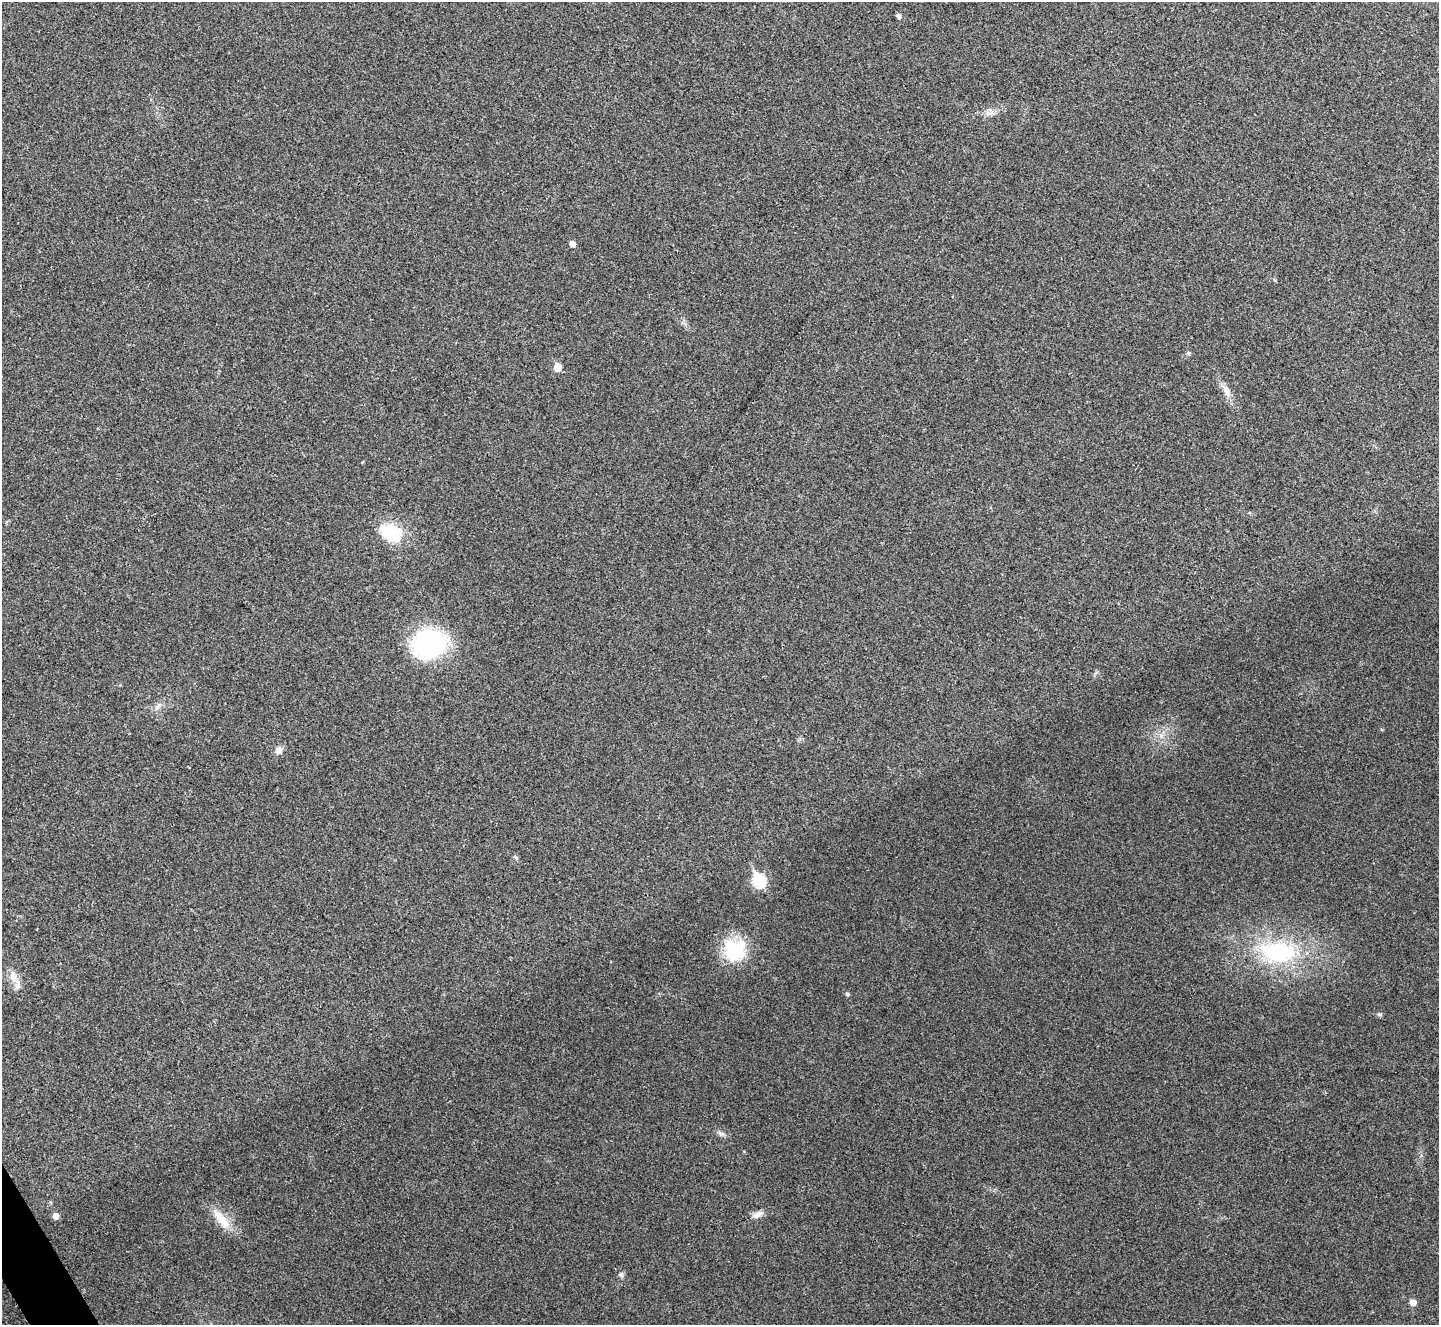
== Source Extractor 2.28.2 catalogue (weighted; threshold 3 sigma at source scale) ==
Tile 7 of 4 x 4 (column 3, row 2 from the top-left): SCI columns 2887-4323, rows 2809-4131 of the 5767 x 5763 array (HDU 1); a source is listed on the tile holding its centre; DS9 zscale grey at full resolution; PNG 1441 x 1327 px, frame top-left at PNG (2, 2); no overlay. Shown black and unused: <1% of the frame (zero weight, under 3 of 4 exposures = <1% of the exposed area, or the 3 px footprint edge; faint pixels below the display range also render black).
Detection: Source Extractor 2.28.2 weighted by HDU 2 'WHT'; one run over the whole footprint, this tile lists its part. Background 0.0555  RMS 0.0067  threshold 0.0303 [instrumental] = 3 sigma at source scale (4.5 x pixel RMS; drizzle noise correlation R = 1.50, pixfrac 1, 0.05/0.05 arcsec/px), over >= 5 px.
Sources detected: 23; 1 inside a brighter listed object's ellipse — not listed separately; the other 22 listed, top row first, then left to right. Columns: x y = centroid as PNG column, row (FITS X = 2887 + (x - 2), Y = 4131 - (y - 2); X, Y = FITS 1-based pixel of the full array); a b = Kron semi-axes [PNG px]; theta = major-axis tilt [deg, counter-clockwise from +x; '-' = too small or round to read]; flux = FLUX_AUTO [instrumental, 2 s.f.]
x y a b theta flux
898 16 4 4 - 1.9
572 244 5 5 - 4.3
1188 353 5 5 - 1.3
557 367 6 5 - 12
1227 391 15 9 -68 5.1
390 532 31 21 -27 27
430 644 32 27 11 97
158 706 13 6 37 3
1161 736 7 6 - 2.6
278 750 10 8 70 3.8
759 880 8 6 -64 76
735 950 27 26 - 37
1278 952 55 30 -5 77
13 977 16 10 -83 6.9
847 994 5 5 - 1.3
1379 1014 6 5 - 1.3
721 1134 10 6 -29 2.2
758 1214 15 7 28 4.2
56 1216 6 5 - 5
221 1219 35 11 -51 13
621 1275 8 6 78 1.8
1413 1302 6 5 - 5.2